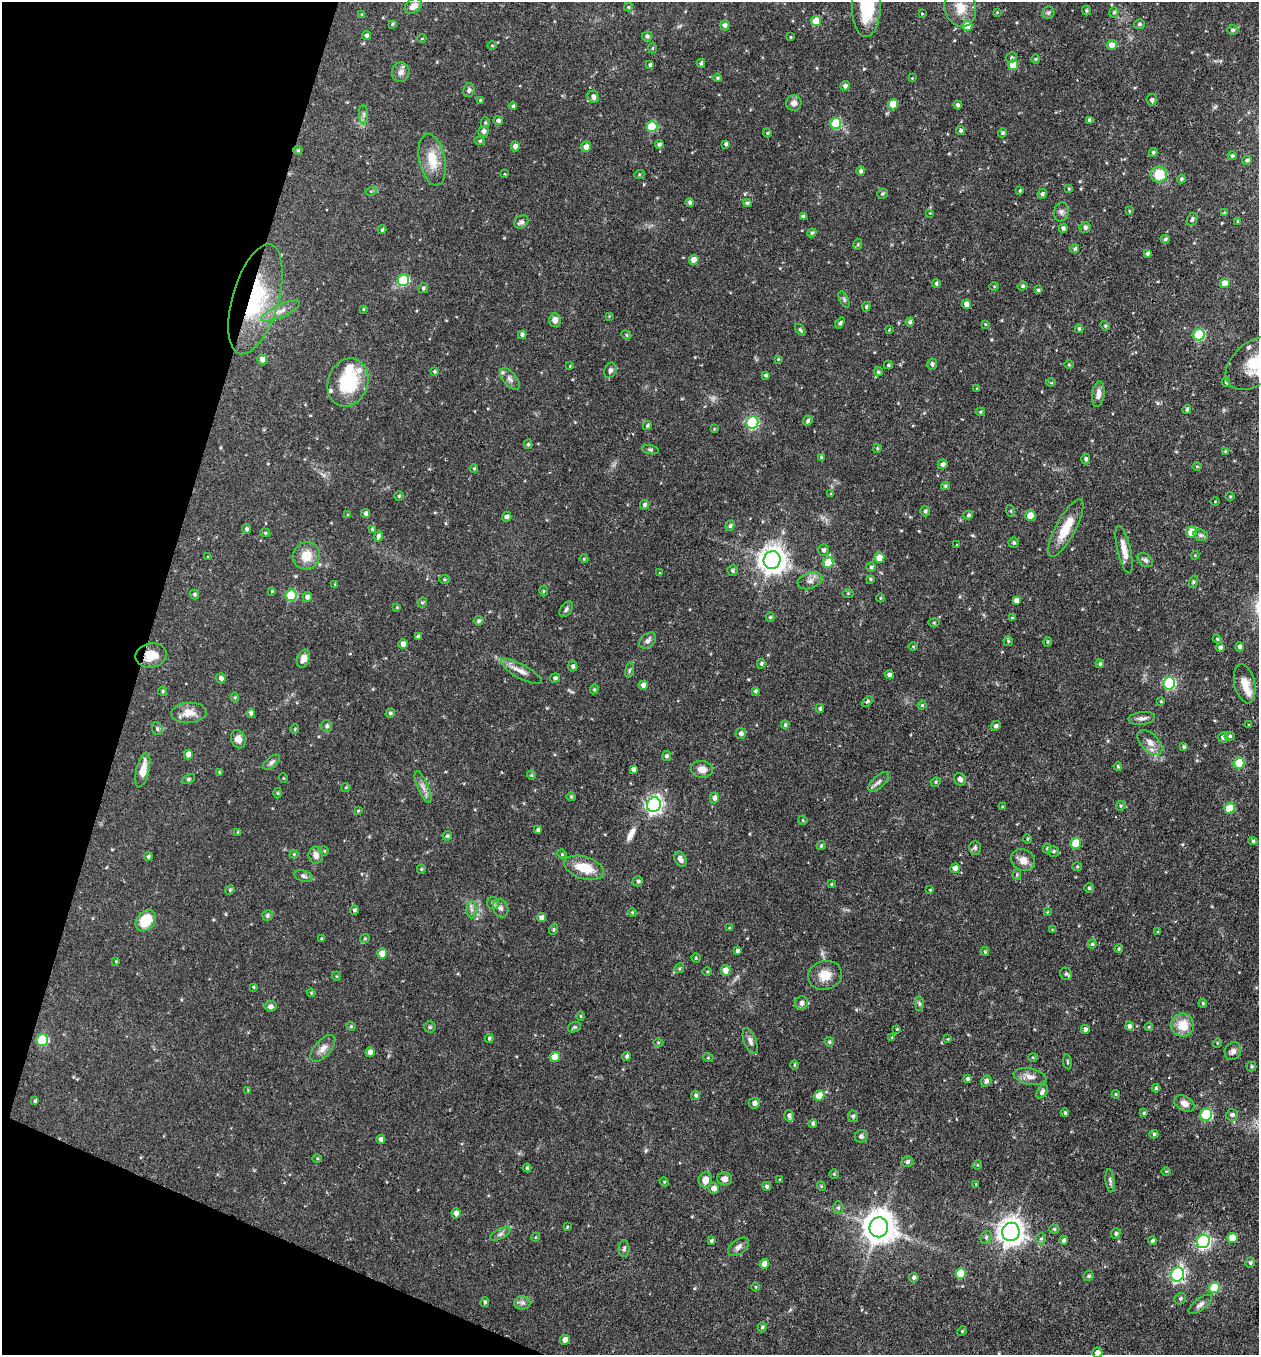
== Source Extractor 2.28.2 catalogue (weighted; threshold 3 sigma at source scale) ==
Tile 9 of 4 x 4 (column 1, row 3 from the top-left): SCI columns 266-1522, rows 1355-2707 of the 5429 x 5415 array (HDU 1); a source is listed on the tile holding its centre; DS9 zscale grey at full resolution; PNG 1261 x 1357 px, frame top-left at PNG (2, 2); each listed source drawn as its Kron ellipse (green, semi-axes under 4 px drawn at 4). Shown black and unused: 15% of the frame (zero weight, under 3 of 4 exposures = <1% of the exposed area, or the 3 px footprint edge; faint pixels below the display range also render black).
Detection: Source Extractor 2.28.2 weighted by HDU 2 'WHT'; one run over the whole footprint, this tile lists its part. Background 0.0468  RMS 0.0035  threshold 0.0157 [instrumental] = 3 sigma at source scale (4.5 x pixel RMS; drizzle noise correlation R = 1.50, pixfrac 1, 0.05/0.05 arcsec/px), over >= 5 px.
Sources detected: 442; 1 too faint to see at this stretch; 1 long thin detection or spike segment (spike, bleed or trail) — neither listed nor drawn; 6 inside a brighter listed object's ellipse — not listed separately; the other 434 listed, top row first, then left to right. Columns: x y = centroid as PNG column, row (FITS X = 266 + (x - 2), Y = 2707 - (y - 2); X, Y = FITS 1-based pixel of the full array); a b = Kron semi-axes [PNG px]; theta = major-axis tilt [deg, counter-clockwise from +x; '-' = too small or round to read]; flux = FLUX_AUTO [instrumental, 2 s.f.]
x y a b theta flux
413 6 9 6 35 2.4
866 6 31 14 89 17
628 7 4 4 - 0.39
960 8 19 15 -76 5.8
1087 10 5 4 - 0.51
997 12 3 3 - 0.26
1114 12 5 4 - 0.53
1048 13 6 6 - 0.78
922 14 3 2 - 0.32
362 15 4 4 - 0.38
816 21 5 5 - 5.2
392 24 4 3 - 0.39
1139 24 5 5 - 0.72
725 25 5 4 - 0.98
967 26 5 5 - 6.4
1233 30 6 4 0 0.72
366 36 4 4 - 0.79
647 36 5 4 - 0.74
791 37 3 3 - 0.3
422 38 4 3 - 0.25
1112 45 5 5 - 2.1
492 46 5 3 - 0.28
652 48 5 3 - 0.33
1011 58 5 5 - 0.58
1036 59 4 4 - 0.43
701 63 4 3 - 0.59
650 65 4 4 - 0.68
1013 65 5 5 - 6.3
401 72 10 9 - 1.6
717 78 4 3 - 0.44
912 78 3 3 - 0.25
845 86 5 4 - 1.2
469 90 7 5 79 0.78
593 97 6 5 - 1.3
480 100 4 4 - 0.39
1152 100 6 5 - 0.82
794 103 8 7 - 1.8
893 104 5 5 - 6.7
958 105 4 3 - 0.63
513 106 4 4 - 0.57
364 115 10 4 -89 0.96
1090 120 4 4 - 1.2
498 121 5 4 - 1.1
485 123 5 4 - 0.44
836 123 5 5 - 17
652 127 5 5 - 19
961 130 4 4 - 0.66
483 131 5 5 - 1.3
767 133 4 4 - 0.4
1002 133 4 4 - 0.61
480 141 5 4 - 0.55
659 144 4 4 - 0.74
726 144 4 3 - 0.72
515 146 5 4 - 1.3
586 147 5 5 - 2.2
298 150 4 4 - 0.4
1153 152 4 4 - 0.54
1232 156 4 4 - 0.6
432 160 26 13 -78 7.3
1247 160 5 4 - 0.67
861 171 5 4 - 0.86
505 174 3 2 - 0.3
639 175 5 3 - 0.31
1159 175 8 8 - 8.5
1181 179 4 4 - 0.64
1069 189 4 4 - 0.34
1020 190 3 3 - 0.37
371 191 6 4 16 0.41
882 194 5 5 - 0.64
1042 194 5 4 - 0.73
690 202 4 4 - 0.82
747 203 4 4 - 0.79
1129 211 4 3 - 0.29
1061 212 9 7 80 1.2
930 213 3 3 - 0.28
1224 213 3 3 - 0.38
804 217 4 4 - 1.1
1192 219 7 5 62 0.73
1238 221 3 3 - 0.32
521 222 7 6 - 1.1
1085 227 5 5 - 1
1063 228 4 4 - 0.82
382 230 4 3 - 0.49
812 233 4 4 - 0.51
1165 239 4 3 - 0.54
858 244 5 3 - 0.37
1075 249 4 4 - 0.62
1147 254 4 3 - 0.7
694 260 5 4 - 3.3
403 280 6 5 - 19
936 283 4 3 - 0.54
1225 283 5 5 - 3.5
994 286 4 3 - 0.29
1023 286 5 4 - 0.6
423 288 5 4 - 0.61
1038 290 3 3 - 0.48
255 299 57 23 74 33
844 300 9 4 -64 0.59
967 304 4 4 - 2.4
866 307 4 3 - 0.55
363 309 4 3 - 0.3
280 311 21 6 24 2.9
609 316 3 3 - 0.27
555 320 7 6 - 2.1
910 322 4 4 - 0.81
840 323 6 4 51 0.67
985 324 3 3 - 0.37
1105 326 5 4 - 0.47
1079 329 4 3 - 0.49
800 330 7 4 -54 0.52
889 330 4 3 - 0.28
522 335 4 4 - 1.1
626 335 5 4 - 0.42
1199 335 6 5 - 22
262 359 5 5 - 2.5
778 359 4 3 - 0.33
1255 363 33 21 39 14
932 364 5 5 - 0.88
888 365 4 3 - 0.48
1069 365 4 3 - 0.3
570 366 4 4 - 0.28
610 370 8 6 67 1.1
434 372 4 4 - 0.5
878 372 5 4 - 0.58
766 375 4 3 - 0.55
510 379 13 6 -50 1.6
348 382 24 20 71 19
1226 382 4 4 - 0.53
1051 383 4 3 - 0.29
977 388 4 3 - 0.3
1098 394 13 6 82 2.1
1187 410 4 4 - 0.62
980 412 5 4 - 0.45
808 421 5 4 - 0.7
752 423 6 6 - 35
647 426 5 4 - 0.57
714 429 3 3 - 0.25
528 444 5 4 - 0.56
877 448 4 3 - 0.41
650 450 8 4 -10 0.61
1225 451 4 3 - 0.34
821 457 4 4 - 0.39
1086 459 5 4 - 0.73
943 464 5 4 - 1.2
1197 466 4 3 - 0.29
474 468 4 4 - 0.37
945 486 4 3 - 0.55
831 494 3 3 - 0.38
399 496 4 4 - 0.5
1230 496 5 3 - 0.3
1215 501 4 3 - 0.27
644 505 5 4 - 0.91
925 511 5 4 - 0.65
1011 511 6 4 -71 0.44
366 514 4 4 - 0.94
348 515 4 3 - 0.39
968 515 5 4 - 0.59
1030 516 5 5 - 3.6
507 517 5 4 - 1.1
730 526 5 4 - 0.65
1066 528 32 10 62 8.6
247 529 5 4 - 0.71
372 529 4 3 - 0.34
1191 532 5 5 - 6.1
265 533 5 4 - 0.41
1201 535 7 5 -19 0.89
378 536 5 4 - 0.83
1014 543 5 5 - 0.62
957 545 3 3 - 0.28
824 550 6 5 - 0.71
1124 550 24 6 -77 3.9
1195 555 4 4 - 0.31
306 556 14 13 - 5.6
208 557 4 3 - 0.34
879 558 5 5 - 3.6
584 559 4 4 - 0.35
772 560 9 8 - 390
1145 560 8 6 -39 0.96
828 562 5 5 - 9.7
871 567 5 4 - 0.68
732 571 5 5 - 0.59
660 573 4 3 - 0.3
444 579 5 4 - 0.43
870 579 4 3 - 0.46
810 581 13 8 20 1.9
1193 582 6 4 72 0.45
335 584 4 4 - 0.3
272 591 4 4 - 0.35
543 591 5 3 - 0.41
848 593 5 4 - 0.35
194 594 5 4 - 0.63
291 595 6 5 - 20
307 597 5 4 - 1.3
880 598 4 3 - 0.33
1016 600 4 4 - 1.3
422 602 5 5 - 0.51
397 607 4 4 - 0.33
566 609 9 5 56 0.88
770 617 4 4 - 0.51
1012 618 4 3 - 0.34
479 621 5 5 - 0.71
934 623 5 3 - 0.36
418 637 4 4 - 1
1217 639 4 4 - 0.41
648 641 9 6 40 1.2
1008 641 5 4 - 0.52
1047 642 5 3 - 0.35
403 644 5 5 - 1.8
913 647 5 3 - 0.31
1240 647 5 4 - 0.97
1220 648 4 4 - 0.88
151 655 15 12 11 5.2
303 659 9 6 70 2.2
761 664 5 4 - 0.58
1100 664 4 4 - 0.66
573 666 5 4 - 0.88
629 670 8 4 81 0.61
521 671 23 7 -29 2.8
889 675 4 4 - 1.3
221 678 5 5 - 1.1
555 678 5 4 - 0.79
1169 683 6 6 - 33
1245 684 20 10 -77 4
643 685 4 4 - 1.9
594 689 5 4 - 0.44
163 691 4 4 - 0.44
755 691 4 3 - 0.56
235 698 5 4 - 0.4
867 701 6 4 43 0.67
1161 701 3 3 - 0.33
922 705 4 4 - 0.43
820 708 4 4 - 0.74
189 713 17 10 5 3.9
251 713 4 4 - 1.1
390 713 5 4 - 0.68
1142 718 13 6 7 1.5
785 725 4 3 - 0.58
1249 725 4 2 - 0.25
327 726 6 5 - 0.79
996 726 5 4 - 1
157 729 6 5 - 0.7
295 729 4 3 - 0.4
741 733 5 5 - 1.2
1230 736 5 4 - 0.53
1223 737 5 5 - 1.4
238 739 9 7 -70 2
1150 742 15 8 -46 2.6
1184 747 4 4 - 0.49
188 754 5 4 - 2.5
666 756 5 4 - 0.74
272 762 10 5 38 0.94
1239 763 5 5 - 13
1118 766 4 3 - 0.41
633 769 4 4 - 1.3
702 769 11 8 -8 2.5
143 770 18 6 76 4.3
219 772 3 3 - 0.32
531 775 4 4 - 0.43
283 778 4 3 - 0.25
188 779 7 4 27 0.51
960 779 6 5 - 1.1
879 782 13 6 44 1.4
936 782 5 4 - 0.49
346 787 4 4 - 0.38
423 787 17 5 -67 1.9
277 793 5 3 - 0.34
571 797 4 4 - 0.39
714 798 5 4 - 1.2
654 805 7 6 - 130
1121 806 5 4 - 0.44
1002 807 4 3 - 0.3
1230 808 5 5 - 9.4
358 811 4 3 - 0.34
803 820 5 4 - 0.39
538 830 4 3 - 0.83
238 832 4 3 - 0.53
447 836 5 4 - 0.66
1027 839 5 3 - 0.39
1253 841 5 4 - 0.57
1076 843 5 5 - 11
821 846 4 3 - 0.39
975 848 7 6 - 0.77
1047 849 5 4 - 0.44
324 851 5 4 - 0.34
1054 851 5 5 - 0.61
294 854 4 4 - 0.34
562 854 5 4 - 0.41
316 855 9 7 89 2.1
148 856 4 4 - 0.6
680 859 8 5 -60 1.4
1023 860 12 10 -31 2.9
1077 867 5 4 - 0.43
584 868 20 11 -17 8.3
955 868 5 4 - 2.8
421 869 5 4 - 0.35
1017 874 5 4 - 0.41
303 876 9 5 -19 0.94
638 881 5 5 - 0.66
831 884 4 4 - 0.33
1089 888 4 4 - 0.56
230 890 5 4 - 0.42
930 890 3 3 - 0.25
493 903 6 6 - 0.69
501 908 9 7 -65 1.3
354 910 4 4 - 0.69
472 910 9 5 -89 1
632 912 4 3 - 0.29
1047 912 4 3 - 0.26
267 915 5 5 - 0.74
541 918 4 4 - 1.7
146 921 11 9 46 9.1
729 928 4 3 - 0.28
554 929 6 3 71 0.41
1052 930 4 2 - 0.23
1158 932 4 3 - 0.34
365 938 5 4 - 0.36
322 939 4 3 - 0.44
1092 944 4 4 - 0.5
1119 949 4 3 - 0.38
737 951 4 3 - 0.64
985 951 4 3 - 0.41
382 953 5 5 - 4
696 958 4 4 - 0.43
116 961 4 4 - 0.32
679 968 5 4 - 0.44
725 970 5 5 - 3.8
707 971 5 3 - 0.33
1066 974 6 5 - 0.7
825 975 17 14 14 4.7
336 976 4 3 - 0.29
253 987 3 3 - 0.32
311 993 4 3 - 0.33
801 1003 7 6 - 1.5
1203 1003 4 4 - 0.51
919 1004 7 4 90 0.64
270 1006 6 5 - 0.98
580 1016 5 3 - 0.35
1183 1025 11 11 - 6.7
351 1026 5 4 - 0.45
1129 1026 4 4 - 0.94
430 1027 5 5 - 0.53
574 1027 7 5 19 0.57
1149 1027 4 3 - 0.35
897 1029 4 4 - 0.29
1085 1029 4 4 - 1
892 1037 4 4 - 0.35
489 1038 4 4 - 0.53
948 1039 4 3 - 0.27
42 1040 6 5 - 23
750 1041 13 6 -69 1.4
658 1042 5 3 - 0.33
829 1042 4 4 - 0.53
1217 1043 5 3 - 0.28
323 1048 16 8 49 2.3
1233 1051 9 8 - 1.3
370 1052 5 4 - 2.3
626 1056 4 4 - 0.75
555 1057 5 5 - 5.6
708 1057 5 3 - 0.31
1033 1057 5 3 - 0.33
1067 1062 7 3 -82 0.42
794 1065 5 3 - 0.37
1251 1066 5 4 - 0.57
1030 1077 17 8 -11 2.3
967 1079 4 4 - 0.66
986 1081 5 5 - 1.2
1156 1088 4 4 - 0.43
248 1090 3 3 - 0.25
1042 1092 7 5 57 0.95
1116 1094 4 4 - 0.37
696 1095 4 4 - 0.68
819 1096 5 5 - 6.6
35 1101 4 3 - 0.62
754 1103 5 5 - 1.3
1184 1104 11 7 -29 2.4
1065 1113 4 3 - 0.53
1144 1113 4 3 - 0.42
1206 1115 6 5 - 25
1232 1115 6 6 - 1.1
789 1116 6 4 -75 0.75
853 1116 6 5 - 0.69
813 1123 4 4 - 0.88
1154 1134 4 4 - 0.57
861 1136 7 6 - 0.95
381 1139 4 4 - 1
317 1159 5 3 - 0.35
907 1162 6 5 - 0.89
978 1165 5 3 - 0.29
527 1168 4 4 - 0.45
1166 1171 5 3 - 0.31
834 1174 5 5 - 0.38
725 1179 7 6 - 1.8
705 1180 8 7 - 3
780 1180 3 3 - 0.3
1110 1181 11 4 -84 0.78
664 1182 4 4 - 0.4
976 1184 4 3 - 0.27
767 1186 5 4 - 0.74
821 1186 4 3 - 0.34
714 1188 5 5 - 1.7
838 1208 6 5 - 0.71
456 1213 5 4 - 2
567 1227 4 3 - 0.27
879 1227 10 9 - 620
1054 1229 5 4 - 0.54
1011 1232 9 8 - 360
1116 1233 5 4 - 0.71
500 1234 11 5 26 1.1
536 1237 4 3 - 0.26
986 1237 7 5 70 0.67
1232 1238 5 5 - 6.7
1041 1239 6 5 - 0.54
1064 1240 4 4 - 0.78
711 1241 3 3 - 0.48
1152 1241 4 4 - 0.78
1203 1241 7 6 - 69
739 1247 12 7 38 1.5
624 1249 8 5 87 0.76
1250 1263 5 4 - 0.7
764 1264 5 4 - 2.8
961 1273 5 5 - 8.6
1178 1274 7 6 - 76
1088 1276 5 4 - 0.59
914 1278 5 5 - 0.8
755 1287 4 3 - 0.28
1214 1288 5 5 - 14
1180 1299 6 5 - 0.73
485 1302 5 3 - 0.52
522 1303 8 6 2 1.1
1200 1304 14 6 37 1.4
762 1327 5 4 - 0.56
962 1331 5 4 - 0.41
565 1340 5 5 - 2.3
1097 1353 5 5 - 2
Overlapping masked pixels (flux is a lower limit): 4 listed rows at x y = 255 299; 772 560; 151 655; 1178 1274
Isophote crosses this tile's border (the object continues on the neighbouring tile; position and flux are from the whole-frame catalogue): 3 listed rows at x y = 866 6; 1255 363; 1097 1353